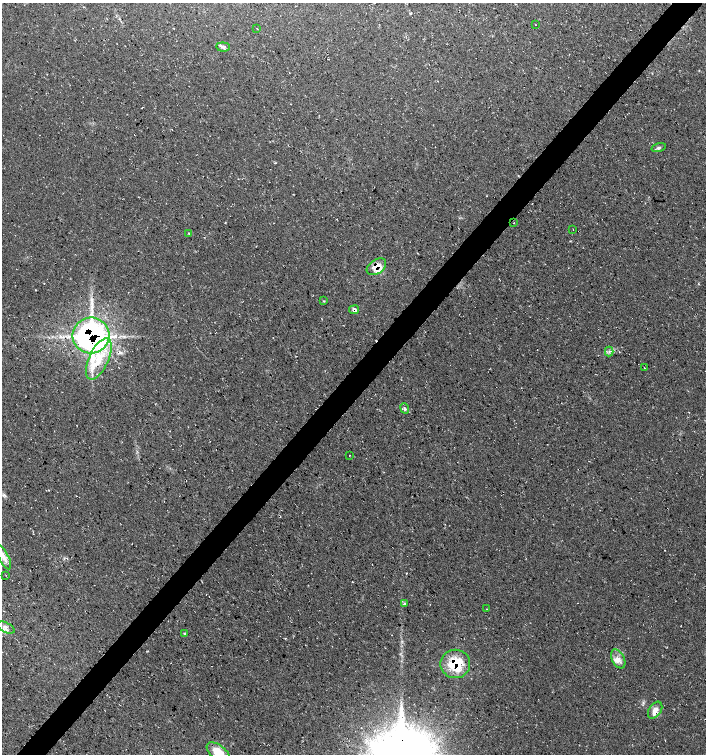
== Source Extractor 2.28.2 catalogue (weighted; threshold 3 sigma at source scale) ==
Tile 10 of 4 x 4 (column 2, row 3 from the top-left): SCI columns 1641-3047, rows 1508-3010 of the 6032 x 6030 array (HDU 1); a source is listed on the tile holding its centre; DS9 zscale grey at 2 x 2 block average (1 PNG px = mean of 2 x 2 image px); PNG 708 x 756 px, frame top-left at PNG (2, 3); each listed source drawn as its Kron ellipse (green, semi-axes under 4 px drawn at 4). Shown black and unused: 4% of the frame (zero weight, under 3 of 4 exposures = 1% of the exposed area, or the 3 px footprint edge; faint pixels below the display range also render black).
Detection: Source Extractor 2.28.2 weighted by HDU 2 'WHT'; one run over the whole footprint, this tile lists its part. Background 0.0158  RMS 0.0038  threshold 0.0171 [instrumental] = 3 sigma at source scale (4.5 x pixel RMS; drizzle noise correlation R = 1.50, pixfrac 1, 0.0396/0.0396 arcsec/px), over >= 5 px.
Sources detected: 30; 1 cosmic-ray / hot-pixel residue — neither listed nor drawn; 3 inside a brighter listed object's ellipse — not listed separately; the other 26 listed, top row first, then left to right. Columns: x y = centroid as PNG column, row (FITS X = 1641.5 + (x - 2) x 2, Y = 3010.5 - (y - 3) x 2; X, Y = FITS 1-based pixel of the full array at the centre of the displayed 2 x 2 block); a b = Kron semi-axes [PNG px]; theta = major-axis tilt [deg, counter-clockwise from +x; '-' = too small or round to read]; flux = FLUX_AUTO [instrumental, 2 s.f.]
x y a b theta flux
535 25 2 2 - 0.3
257 28 2 2 - 0.44
223 47 7 4 -5 2.6
659 148 7 3 16 1.9
514 223 2 2 - 0.36
573 229 2 2 - 0.36
189 233 3 2 - 0.77
376 267 11 7 34 12
324 301 3 2 - 0.55
354 310 5 4 - 2.2
91 336 18 18 - 310
609 351 5 2 - 1.2
99 359 22 10 65 24
645 368 2 2 - 0.31
405 408 5 3 - 1.6
349 455 2 2 - 0.34
4 557 13 5 -65 5.6
6 575 2 2 - 0.36
405 604 3 2 - 0.69
487 609 2 2 - 0.31
6 627 9 5 -25 3.9
184 634 4 2 - 0.79
618 659 10 6 -63 5.1
455 664 15 14 - 36
655 710 9 6 56 5.7
218 753 14 7 -39 20
Overlapping masked pixels (flux is a lower limit): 4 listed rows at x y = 376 267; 354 310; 91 336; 455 664
Isophote crosses this tile's border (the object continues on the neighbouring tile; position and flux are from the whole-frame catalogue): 1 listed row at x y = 218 753
Diffuse or blended objects may show on this block-average render without a row.